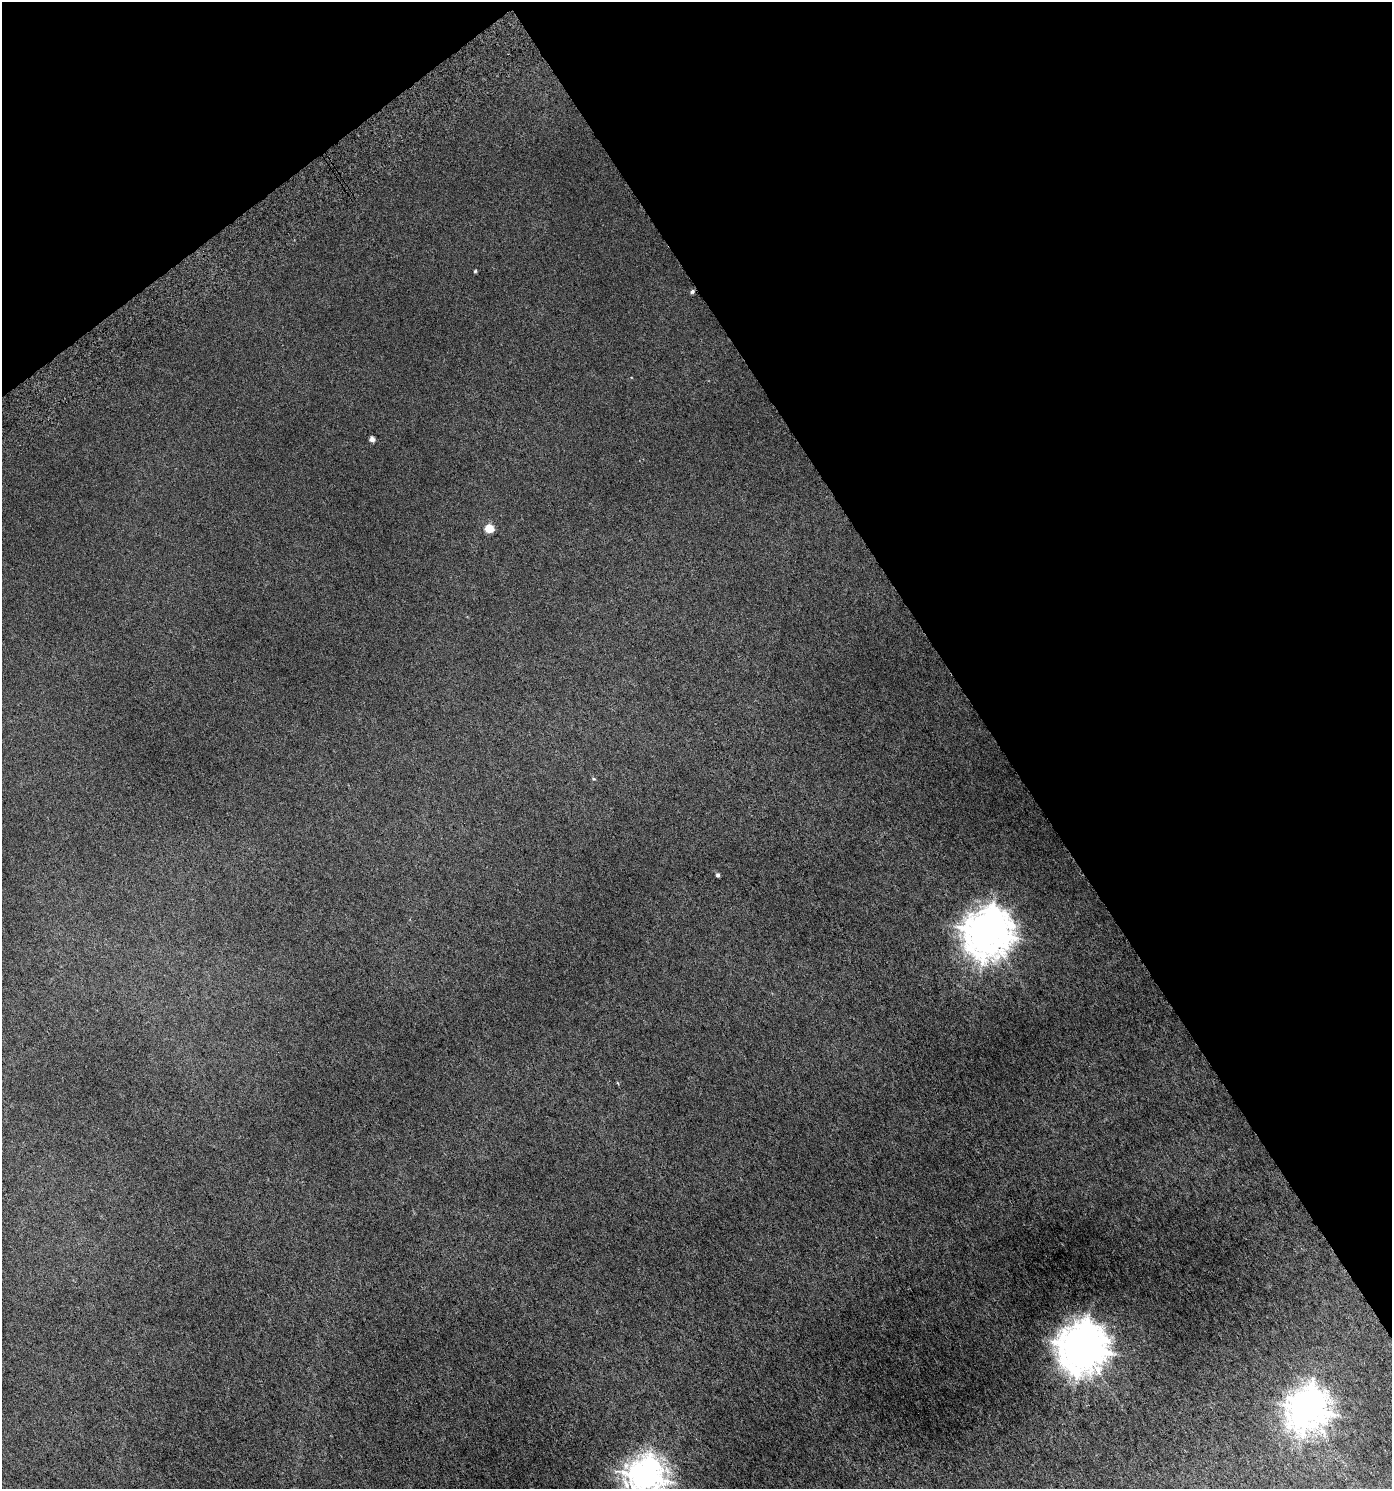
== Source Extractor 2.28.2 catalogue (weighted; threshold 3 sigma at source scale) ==
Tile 3 of 4 x 4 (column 3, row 1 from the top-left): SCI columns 2945-4334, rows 4516-6002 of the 5950 x 6051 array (HDU 1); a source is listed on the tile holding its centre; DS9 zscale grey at full resolution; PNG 1394 x 1491 px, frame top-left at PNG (2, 2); no overlay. Shown black and unused: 34% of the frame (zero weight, under 3 of 6 exposures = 3% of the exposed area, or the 3 px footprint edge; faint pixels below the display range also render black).
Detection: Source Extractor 2.28.2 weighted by HDU 2 'WHT'; one run over the whole footprint, this tile lists its part. Background 0.00357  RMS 0.0023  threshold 0.00922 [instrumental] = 3 sigma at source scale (4.09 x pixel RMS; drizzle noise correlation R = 1.36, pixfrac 0.8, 0.0396/0.0396 arcsec/px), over >= 5 px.
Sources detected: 11; all 11 listed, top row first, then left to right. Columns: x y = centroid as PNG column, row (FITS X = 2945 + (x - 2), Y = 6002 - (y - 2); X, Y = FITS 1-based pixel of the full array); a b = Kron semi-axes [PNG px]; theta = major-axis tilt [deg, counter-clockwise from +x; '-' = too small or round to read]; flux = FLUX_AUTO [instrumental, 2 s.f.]
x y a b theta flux
475 271 5 4 - 0.22
692 292 4 4 - 0.41
372 439 4 4 - 0.91
489 528 5 5 - 7
594 779 5 4 - 0.22
718 875 4 4 - 0.42
988 932 16 15 - 500
618 1083 4 4 - 0.21
1082 1347 16 15 - 540
1307 1409 15 13 50 310
645 1477 13 12 - 270
Isophote crosses this tile's border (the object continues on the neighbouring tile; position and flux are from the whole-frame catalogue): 1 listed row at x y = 645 1477